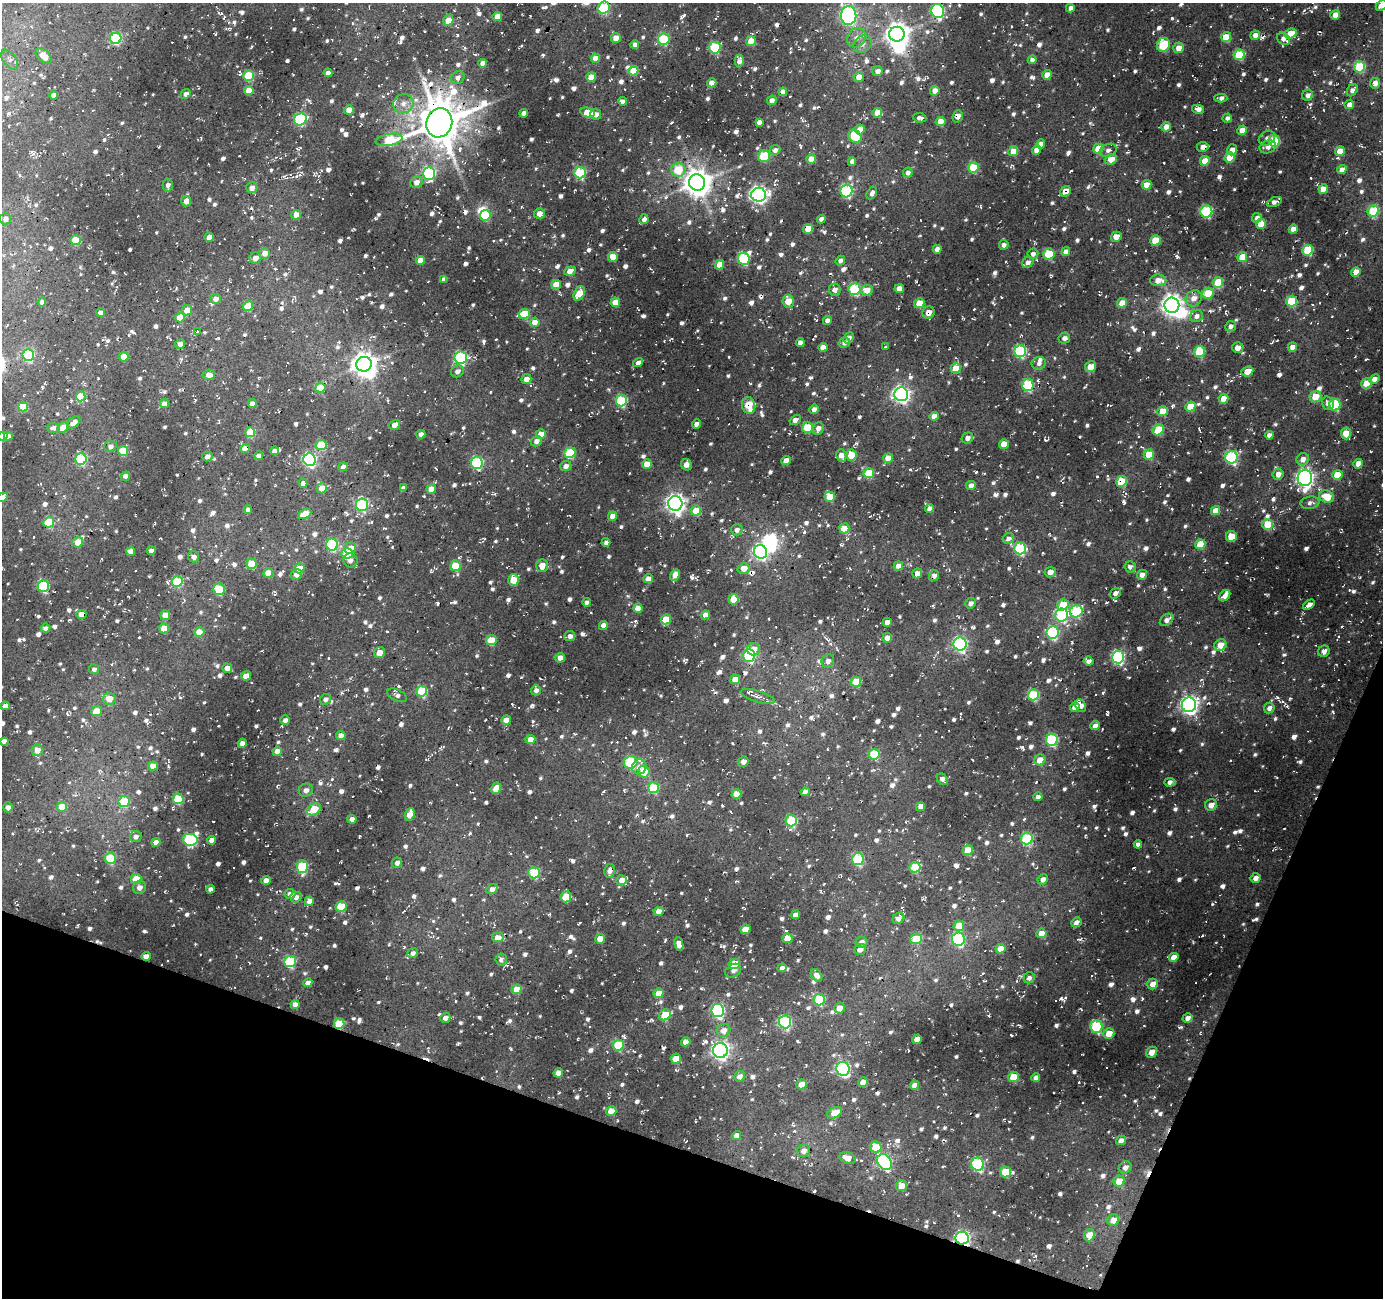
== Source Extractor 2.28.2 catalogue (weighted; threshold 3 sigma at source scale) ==
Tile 15 of 4 x 4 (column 3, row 4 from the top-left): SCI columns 2767-4147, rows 273-1568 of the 5527 x 5662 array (HDU 1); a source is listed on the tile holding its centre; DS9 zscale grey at full resolution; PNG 1385 x 1300 px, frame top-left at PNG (2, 3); each listed source drawn as its Kron ellipse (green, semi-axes under 4 px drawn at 4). Shown black and unused: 17% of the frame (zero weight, under 3 of 4 exposures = <1% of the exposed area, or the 3 px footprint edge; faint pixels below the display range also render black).
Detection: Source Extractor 2.28.2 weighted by HDU 2 'WHT'; one run over the whole footprint, this tile lists its part. Background 0.0528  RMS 0.0076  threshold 0.0343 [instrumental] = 3 sigma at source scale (4.5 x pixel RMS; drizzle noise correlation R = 1.50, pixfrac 1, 0.0396/0.0396 arcsec/px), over >= 5 px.
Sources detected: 1526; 5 inside a brighter object's white glare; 46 cosmic-ray / hot-pixel residue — neither listed nor drawn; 13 inside a brighter listed object's ellipse — not listed separately; of the other 1462, all 500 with FLUX_AUTO >= 3.13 (the completeness limit of this list) listed and drawn (962 fainter detections not listed), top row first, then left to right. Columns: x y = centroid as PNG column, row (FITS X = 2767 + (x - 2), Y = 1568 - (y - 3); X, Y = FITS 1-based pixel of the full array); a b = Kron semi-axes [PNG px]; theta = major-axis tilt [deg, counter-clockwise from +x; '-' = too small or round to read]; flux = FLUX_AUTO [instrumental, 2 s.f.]
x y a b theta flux
1381 5 6 5 - 3.4
604 8 6 6 - 48
1070 8 4 4 - 4.7
938 11 7 6 - 98
849 15 9 7 88 190
1335 15 5 4 - 5.6
497 17 5 4 - 12
448 20 5 5 - 10
897 34 8 7 - 680
1290 34 6 4 20 12
1255 35 5 4 - 4.4
1226 37 5 5 - 18
116 38 5 5 - 71
616 38 5 5 - 7.9
856 38 10 8 47 5.4
664 39 6 5 - 47
1283 39 7 5 -37 4.9
751 41 5 4 - 14
635 44 4 4 - 3.6
862 44 9 8 - 4.7
1163 45 7 6 - 37
715 48 6 5 - 57
1179 48 5 5 - 6.7
1239 55 6 5 - 36
44 56 9 5 -44 10
595 58 4 4 - 8.1
10 60 11 6 -53 3.2
1032 60 4 4 - 3.6
739 61 6 4 89 4.3
482 63 4 4 - 3.9
1360 67 5 5 - 48
633 71 5 4 - 15
878 71 5 5 - 4.3
328 73 4 4 - 4.6
1047 75 5 4 - 8.9
249 76 5 5 - 39
591 77 5 4 - 15
858 77 5 5 - 6.6
458 78 7 6 - 3.8
712 83 5 4 - 6.8
1375 83 5 5 - 5.6
1352 90 6 5 - 3.7
249 91 5 4 - 11
935 91 5 4 - 6.4
783 92 4 4 - 4.7
186 94 5 4 - 3.3
54 95 4 4 - 4.7
1308 95 6 5 - 4
1221 98 6 4 0 3.6
772 100 5 4 - 3.8
623 101 4 4 - 3.3
403 104 10 9 - 6.4
1349 104 5 4 - 4.3
1198 109 6 4 -14 4.2
349 110 5 4 - 7.2
587 112 7 5 -14 15
524 113 4 4 - 4
877 113 5 4 - 8.5
595 114 5 5 - 5.6
958 116 6 5 - 5
920 118 7 4 -8 3.1
1227 118 5 4 - 3.5
300 119 7 6 - 76
941 121 5 4 - 13
759 122 4 4 - 3.7
439 123 15 13 72 3200
1166 127 5 4 - 7.3
860 129 5 4 - 7.8
1242 130 5 4 - 10
855 136 7 6 - 29
1267 138 9 7 33 3.5
389 140 14 5 11 37
1274 141 6 5 - 32
1041 144 5 4 - 5.1
1203 147 6 5 - 5.2
1268 147 8 6 20 4.8
1098 149 5 5 - 19
775 150 5 5 - 3.5
1036 150 5 4 - 5.9
1108 150 9 6 19 3.3
1232 150 5 5 - 5.5
1013 151 5 5 - 12
1340 151 5 4 - 12
764 156 6 5 - 34
1230 157 5 5 - 17
811 159 5 5 - 7.2
1111 159 6 5 - 10
852 161 4 4 - 4.1
1205 161 5 4 - 16
973 167 5 5 - 26
678 170 7 7 - 27
1342 170 5 4 - 6.6
580 173 5 5 - 59
908 173 5 4 - 3.3
429 174 6 6 - 94
416 182 6 5 - 5.4
697 182 8 8 - 1000
168 185 6 5 - 3.5
1147 185 5 4 - 12
252 188 5 5 - 5.3
1323 189 5 4 - 13
846 191 6 6 - 87
1065 191 6 5 - 8.3
872 193 7 4 61 4.6
759 195 7 7 - 290
186 201 5 5 - 6.1
1275 202 8 4 22 4.4
1206 211 6 6 - 79
1373 211 6 5 - 36
540 214 5 5 - 6
296 215 5 4 - 8.8
485 215 5 5 - 42
1257 218 5 4 - 3.5
5 219 6 6 - 4.1
644 219 5 4 - 4.4
821 219 4 4 - 3.2
1261 224 5 5 - 14
808 229 5 5 - 11
1293 229 4 4 - 6.7
209 237 5 4 - 7.3
1116 237 5 5 - 7.1
75 240 5 5 - 24
1155 240 5 5 - 22
1004 245 5 4 - 3.4
937 249 4 4 - 4.5
1308 250 5 5 - 45
1066 252 5 4 - 5.4
265 253 5 5 - 6.1
1033 254 5 5 - 3.1
1049 254 6 5 - 25
613 257 5 5 - 8.1
1242 257 5 4 - 16
255 258 6 5 - 5.3
744 259 6 5 - 62
420 260 4 4 - 7.2
840 261 5 4 - 3.2
1028 262 6 5 - 4.1
719 265 5 4 - 11
570 271 6 4 20 6.9
1356 272 5 4 - 7.9
444 279 4 4 - 4.1
1158 280 8 5 1 7.9
1218 282 5 5 - 22
556 285 5 4 - 11
854 289 6 6 - 62
899 289 5 4 - 9.1
835 290 6 6 - 4.3
867 290 6 5 - 9.6
579 293 7 5 63 16
1208 293 6 5 - 20
1194 298 8 7 - 6.6
215 299 5 5 - 5.2
788 301 6 5 - 11
1291 301 5 5 - 36
42 302 4 4 - 3.9
615 302 5 4 - 13
919 303 5 4 - 17
1122 303 5 5 - 9
1172 305 7 7 - 540
248 306 5 4 - 16
187 310 5 5 - 9
100 312 4 4 - 3.7
928 312 6 6 - 6.8
524 314 6 5 - 28
1196 316 6 6 - 3.7
180 318 5 4 - 14
827 320 4 4 - 4.1
535 322 5 4 - 6.5
1231 326 5 5 - 4.1
197 331 3 3 - 3.5
849 338 6 5 - 3.8
1064 338 6 5 - 4.3
800 343 4 4 - 5
844 343 6 5 - 3.3
180 344 5 5 - 4
823 347 4 4 - 5.9
886 347 3 3 - 3.4
1238 347 5 5 - 6.1
1292 347 5 4 - 5.6
1020 351 6 6 - 77
1199 352 5 5 - 37
28 355 6 6 - 74
124 357 5 4 - 13
461 357 6 6 - 90
638 363 5 4 - 6.3
1039 363 7 6 - 3.4
364 364 8 7 - 670
1091 367 6 5 - 11
956 368 5 4 - 18
457 371 6 5 - 4.2
1247 371 6 5 - 7.8
209 375 6 5 - 6.4
526 379 5 5 - 5.5
1374 379 5 4 - 4.8
1367 383 5 5 - 19
1028 385 6 5 - 67
320 388 5 5 - 18
901 394 7 7 - 260
81 396 5 4 - 23
1315 397 6 5 - 14
1223 399 5 5 - 11
621 401 5 5 - 62
1328 403 7 6 - 4.2
164 404 4 4 - 7.2
252 404 4 4 - 3.8
749 405 8 6 -76 18
1335 405 6 5 - 45
23 407 5 4 - 18
1190 407 5 5 - 17
814 409 5 4 - 3.3
1163 411 5 5 - 15
934 416 5 4 - 4.9
795 420 6 4 32 5.2
74 423 7 4 40 6.8
696 424 5 4 - 3.9
395 425 6 4 34 6.5
63 427 6 5 - 11
54 428 6 5 - 3.4
807 428 5 5 - 29
818 428 6 5 - 4.6
1158 430 6 5 - 24
250 432 5 5 - 25
1346 433 6 5 - 12
421 434 4 4 - 3.9
541 434 5 4 - 8.7
1269 435 4 4 - 3.6
3 436 5 4 - 8.7
8 436 4 4 - 4
967 438 6 5 - 3.6
536 441 6 5 - 4.2
1004 444 5 4 - 12
321 445 5 5 - 26
110 446 6 6 - 3.5
245 448 5 4 - 9.9
123 451 5 5 - 22
274 451 4 4 - 4.9
570 453 5 5 - 41
1149 454 5 5 - 18
841 455 6 5 - 6.4
851 455 5 5 - 20
207 456 5 5 - 4.7
259 456 4 4 - 4.8
1231 457 6 6 - 100
888 458 5 4 - 10
81 459 6 5 - 62
1303 459 6 6 - 5.8
310 460 6 6 - 140
786 461 5 4 - 7.8
477 463 6 6 - 79
647 464 5 4 - 12
1358 464 5 4 - 6.8
686 465 6 5 - 5.1
566 466 6 5 - 3.9
343 467 5 4 - 4.1
869 473 5 5 - 30
1278 474 5 5 - 5.3
1337 475 5 5 - 21
125 476 5 4 - 4.7
1305 478 8 7 - 330
1122 481 6 5 - 23
303 483 5 4 - 5.2
971 486 5 4 - 4.9
322 488 5 5 - 8.7
403 488 4 4 - 3.2
431 489 5 4 - 12
2 497 5 4 - 4.7
830 497 5 5 - 23
1327 497 7 6 - 16
675 503 7 7 - 390
1310 503 9 6 8 3.3
362 505 6 6 - 84
929 508 4 4 - 4.7
248 510 4 4 - 3.6
1216 510 5 4 - 9.5
696 511 5 5 - 20
305 514 7 4 27 15
612 516 5 4 - 8
49 522 5 5 - 38
1268 524 5 5 - 26
844 528 5 5 - 16
737 530 6 5 - 3.7
1231 537 6 5 - 15
1008 538 6 5 - 3.3
78 542 5 5 - 12
606 542 4 4 - 3.4
1200 544 5 5 - 19
332 545 6 6 - 65
350 548 6 5 - 6.8
1020 548 6 6 - 74
151 550 4 4 - 4.6
130 551 4 4 - 5.8
761 552 7 6 - 170
347 554 6 5 - 34
193 557 6 5 - 4
350 560 7 6 - 4.2
252 564 5 5 - 21
455 566 5 5 - 24
542 566 6 6 - 8.2
898 566 5 4 - 6.9
1130 567 5 5 - 3.5
299 568 5 5 - 11
744 568 6 5 - 9
1050 572 5 5 - 5.5
268 573 5 4 - 12
917 573 5 5 - 5.2
296 574 5 5 - 5.1
675 575 6 4 60 8
1142 575 5 4 - 5.3
934 576 6 4 55 4.8
648 579 4 4 - 6.6
514 580 6 5 - 17
177 582 5 5 - 42
43 586 6 5 - 73
219 589 6 5 - 29
1115 593 6 5 - 3.3
1225 596 6 4 46 4.2
733 599 5 5 - 17
587 602 4 4 - 4
970 603 5 5 - 4
1063 605 6 5 - 22
1309 605 6 4 35 5
638 608 5 4 - 7.6
1076 611 6 6 - 58
82 614 5 4 - 8.6
165 615 5 4 - 9.2
705 615 5 4 - 5
1062 615 6 6 - 90
666 619 5 5 - 19
1167 620 7 5 37 4.4
887 622 4 4 - 4.7
603 625 4 4 - 6.5
45 628 5 4 - 3.4
164 628 5 5 - 13
199 632 5 5 - 14
1052 632 6 6 - 84
570 636 5 5 - 3.8
887 638 5 4 - 7.5
491 640 5 5 - 22
960 644 6 6 - 160
1220 645 6 5 - 11
753 649 6 6 - 8.3
1324 651 6 5 - 4.7
380 653 6 5 - 7.1
749 655 6 6 - 67
1118 657 6 6 - 120
560 658 5 4 - 7.7
828 661 7 6 - 4.4
1089 661 5 4 - 3.5
227 668 5 4 - 7.3
94 669 5 5 - 3.2
246 676 5 4 - 8.6
735 679 5 5 - 7.3
856 682 5 5 - 16
536 690 5 5 - 4
422 691 5 5 - 37
397 695 10 5 -25 3.2
1033 695 5 5 - 51
758 696 18 5 -17 4.1
109 699 6 6 - 10
325 699 6 5 - 3.5
1081 705 7 5 -63 4.5
1189 705 7 7 - 320
5 706 4 4 - 4.4
1075 707 5 4 - 6.5
1269 708 5 5 - 3.8
96 711 6 5 - 13
285 720 5 4 - 3.4
506 720 5 4 - 8.2
1095 726 5 4 - 5.5
341 735 5 4 - 5.4
530 739 5 4 - 8.7
1052 740 6 6 - 78
4 741 4 4 - 3.2
242 743 5 4 - 4.9
37 750 6 5 - 8.5
277 751 4 4 - 5.8
874 754 5 5 - 37
1040 760 6 5 - 9.9
631 762 7 6 - 65
743 762 5 5 - 4.6
153 766 5 4 - 8.5
639 767 7 7 - 3.6
644 772 6 6 - 16
942 779 6 5 - 3.6
1170 782 5 4 - 3.2
496 788 6 5 - 9.9
653 788 5 5 - 31
306 790 7 6 - 4.1
805 792 4 4 - 4.9
736 794 5 4 - 11
1038 797 4 4 - 3.6
178 799 5 5 - 33
124 802 5 5 - 33
1211 805 6 5 - 5.5
920 806 5 4 - 5.5
8 807 5 5 - 4.2
62 807 5 5 - 19
314 809 7 5 35 19
410 815 6 4 69 9.9
352 819 4 4 - 4.8
791 821 6 5 - 47
136 837 6 5 - 3.5
1027 839 6 5 - 66
190 840 7 6 - 74
212 840 4 4 - 5.3
156 842 4 4 - 5.7
1138 844 4 4 - 3.5
968 850 5 5 - 17
110 858 5 5 - 32
858 859 6 6 - 59
397 863 5 5 - 3.7
302 867 6 5 - 52
915 867 5 5 - 26
610 871 7 5 77 4.5
534 873 6 5 - 37
1255 878 5 5 - 4.6
136 879 5 5 - 14
1043 879 5 5 - 4.6
266 880 5 4 - 5.6
621 880 5 5 - 6.7
139 887 7 6 - 4.2
210 889 4 4 - 3.8
492 889 6 4 32 4.4
290 894 5 5 - 4
296 897 6 5 - 4.6
566 897 5 5 - 22
309 901 5 4 - 6.8
341 906 5 5 - 31
659 911 5 4 - 5.4
795 915 4 4 - 3.7
898 918 6 5 - 3.6
1076 922 5 5 - 4.1
959 926 5 5 - 15
745 929 5 4 - 13
1041 933 5 5 - 8.3
498 938 6 5 - 10
788 938 5 5 - 15
600 939 5 5 - 8.5
916 939 6 5 - 24
958 939 6 6 - 88
861 942 6 5 - 4.1
679 944 7 4 -78 5.2
860 949 6 5 - 4.4
1000 949 5 4 - 9.5
413 953 5 4 - 3.2
146 956 5 4 - 4.6
1174 957 5 4 - 8.5
501 960 6 5 - 3.6
290 961 6 5 - 50
734 964 5 5 - 24
782 968 5 4 - 3.3
733 971 8 6 30 3.3
817 975 7 5 -52 4.1
1029 978 5 5 - 3.2
308 983 5 4 - 5.1
1152 984 5 5 - 5.6
516 989 5 4 - 15
659 993 5 5 - 10
819 1000 6 5 - 36
295 1005 4 4 - 4.9
839 1008 5 5 - 6.8
718 1011 7 6 - 120
665 1015 6 5 - 22
445 1018 5 5 - 4.2
1187 1018 5 4 - 4.5
785 1022 6 6 - 97
339 1024 5 5 - 30
1096 1027 6 6 - 63
723 1030 7 6 - 6.6
1109 1034 5 5 - 10
917 1039 5 4 - 9.9
686 1042 5 4 - 6.8
618 1045 5 5 - 35
720 1050 7 7 - 300
1152 1052 6 5 - 9.5
676 1059 5 5 - 9.5
843 1069 7 6 - 170
558 1073 5 4 - 8.6
739 1076 6 5 - 4.7
1013 1077 5 5 - 16
1036 1077 4 4 - 3.5
863 1082 5 4 - 6.6
802 1084 5 5 - 12
915 1085 5 4 - 5.6
611 1111 5 5 - 10
835 1113 8 5 27 12
737 1135 4 4 - 6.6
1121 1140 5 4 - 4.9
876 1147 5 5 - 18
804 1151 6 6 - 4.5
847 1158 8 5 -20 7.7
884 1162 8 6 -53 140
978 1164 6 6 - 84
1125 1167 6 6 - 4.7
1005 1172 5 5 - 19
1119 1181 6 5 - 14
901 1186 5 5 - 10
1113 1220 6 5 - 7.5
1089 1235 6 5 - 11
962 1238 6 6 - 150
Overlapping masked pixels (flux is a lower limit): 20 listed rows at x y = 604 8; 1163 45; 439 123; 1203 147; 1065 191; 808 229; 556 285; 928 312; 1028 385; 749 405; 245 448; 207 456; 1122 481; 934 576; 82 614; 1189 705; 610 871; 146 956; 339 1024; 962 1238
Isophote crosses this tile's border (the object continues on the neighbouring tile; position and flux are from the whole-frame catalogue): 5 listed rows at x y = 1381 5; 604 8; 849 15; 3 436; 2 497